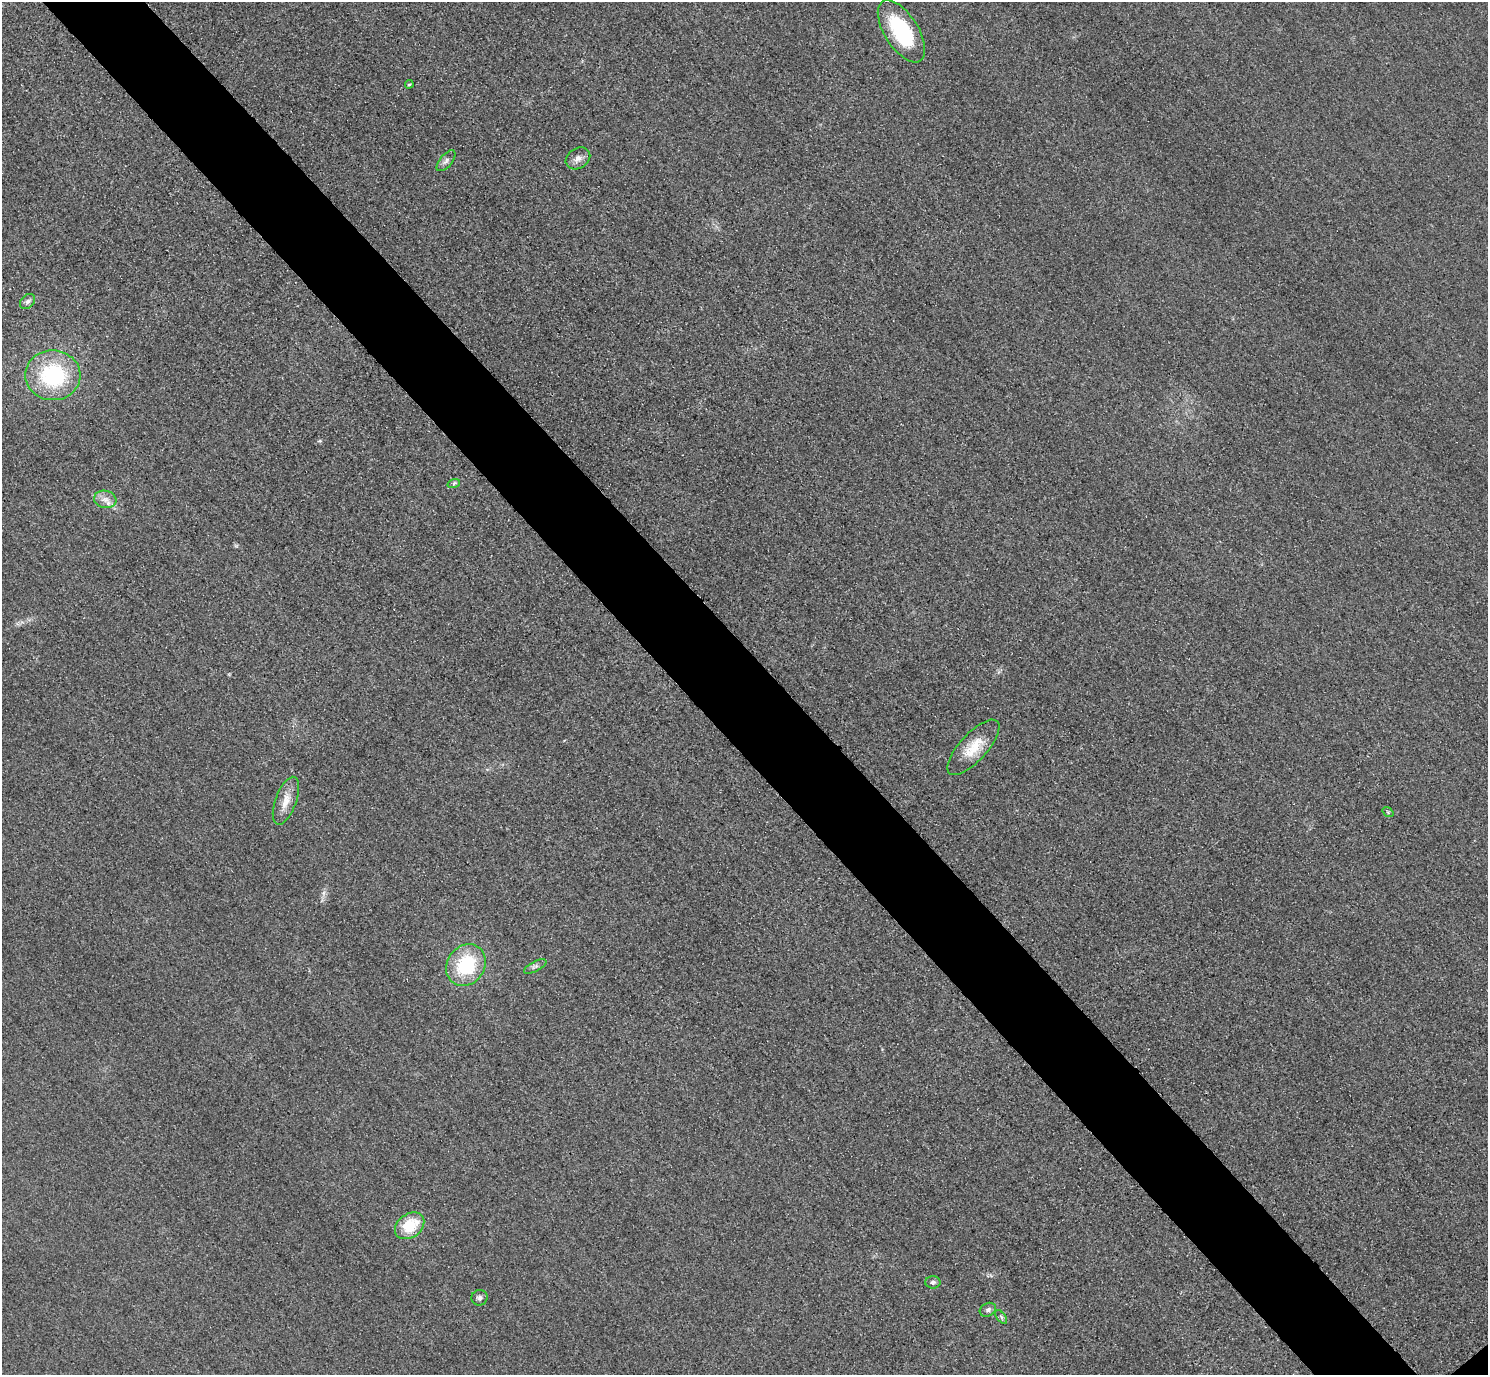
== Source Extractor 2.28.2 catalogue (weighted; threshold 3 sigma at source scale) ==
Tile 11 of 4 x 4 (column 3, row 3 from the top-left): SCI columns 3004-4489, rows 1558-2930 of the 6005 x 6003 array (HDU 1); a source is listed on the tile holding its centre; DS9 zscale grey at full resolution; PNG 1490 x 1377 px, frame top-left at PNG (2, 2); each listed source drawn as its Kron ellipse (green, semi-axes under 4 px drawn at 4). Shown black and unused: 7% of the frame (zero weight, under 3 of 4 exposures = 3% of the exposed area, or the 3 px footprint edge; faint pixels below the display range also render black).
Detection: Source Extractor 2.28.2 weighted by HDU 2 'WHT'; one run over the whole footprint, this tile lists its part. Background 0.0522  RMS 0.016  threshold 0.0729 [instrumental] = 3 sigma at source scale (4.5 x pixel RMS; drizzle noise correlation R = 1.50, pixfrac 1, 0.05/0.05 arcsec/px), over >= 5 px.
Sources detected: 18; all 18 listed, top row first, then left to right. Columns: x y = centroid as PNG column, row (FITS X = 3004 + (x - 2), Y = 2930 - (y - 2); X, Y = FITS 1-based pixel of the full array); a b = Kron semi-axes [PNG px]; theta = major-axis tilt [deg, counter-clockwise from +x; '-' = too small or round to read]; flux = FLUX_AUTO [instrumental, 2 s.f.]
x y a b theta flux
901 31 35 17 -58 120
409 84 4 3 - 2.1
578 158 13 10 33 10
446 161 12 6 49 6.1
27 302 8 6 44 4.7
53 375 28 25 -3 150
454 483 6 4 19 2.6
105 499 11 8 -10 11
973 747 35 13 48 40
286 801 25 10 70 21
1388 812 6 4 -36 2.2
466 965 22 18 55 100
535 967 12 4 28 4.7
410 1226 16 11 36 52
933 1282 7 6 - 4.2
479 1298 8 7 - 4.9
988 1310 8 6 29 4.8
1001 1317 8 4 -54 3